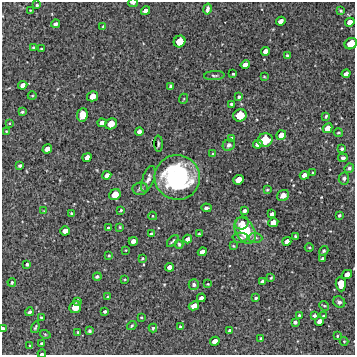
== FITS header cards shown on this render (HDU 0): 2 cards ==
NAXIS1  =                  353 /Length X axis
NAXIS2  =                  353 /Length Y axis

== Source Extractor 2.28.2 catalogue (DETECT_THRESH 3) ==
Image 353 x 353 px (HDU 0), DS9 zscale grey, 1 PNG px = 1 image px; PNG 357 x 357 px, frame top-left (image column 1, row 353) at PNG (2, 2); each listed source drawn as its Kron ellipse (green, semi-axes under 4 px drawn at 4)
Background 5890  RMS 320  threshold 961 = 3 sigma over >= 5 px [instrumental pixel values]
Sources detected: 139; all 139 listed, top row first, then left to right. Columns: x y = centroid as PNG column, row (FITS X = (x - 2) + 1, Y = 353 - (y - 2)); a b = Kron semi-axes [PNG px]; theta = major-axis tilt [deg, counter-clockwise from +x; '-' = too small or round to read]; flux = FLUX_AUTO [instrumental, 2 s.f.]
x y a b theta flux
133 3 5 3 - 6.0e+04
37 5 3 3 - 2.7e+04
207 9 5 3 - 6.9e+04
30 10 3 2 - 1.4e+04
146 11 5 4 - 1.1e+05
340 11 3 3 - 2.5e+04
281 21 5 4 - 1.1e+05
350 22 5 4 - 1.5e+05
56 24 4 3 - 7.4e+04
103 26 4 3 - 1.8e+04
179 41 6 5 - 2.9e+05
351 44 6 5 - 3.0e+05
33 47 3 2 - 1.7e+04
41 48 3 2 - 1.9e+04
266 51 5 4 - 1.1e+05
287 55 3 3 - 3.0e+04
245 65 5 4 - 1.2e+05
233 74 3 3 - 3.0e+04
346 74 4 4 - 9.6e+04
214 76 10 4 3 4.4e+04
264 77 3 2 - 1.7e+04
23 85 4 4 - 1.1e+05
171 87 4 3 - 4.2e+04
32 96 4 3 - 1.8e+04
93 96 5 5 - 2.1e+05
239 97 3 3 - 3.4e+04
183 99 5 3 - 1.9e+04
231 104 3 3 - 3.6e+04
22 112 3 3 - 3.2e+04
82 115 7 5 83 2.0e+05
240 115 7 6 - 3.8e+05
326 116 4 3 - 2.4e+04
9 123 3 3 - 1.9e+04
102 123 4 4 - 1.0e+05
111 124 6 5 - 2.7e+05
327 128 5 4 - 1.6e+05
6 131 3 2 - 1.4e+04
139 132 4 4 - 8.7e+04
338 133 4 2 - 2.4e+04
281 135 5 4 - 1.6e+05
232 138 3 3 - 3.8e+04
265 140 7 6 - 4.5e+05
158 144 8 3 -88 3.2e+04
258 144 4 4 - 1.1e+05
229 145 6 5 - 6.1e+04
47 149 5 4 - 1.4e+05
342 149 4 4 - 3.9e+04
213 154 3 3 - 3.4e+04
87 157 5 4 - 1.2e+05
343 158 4 3 - 5.2e+04
20 166 4 3 - 5.4e+04
349 168 5 4 - 4.1e+04
313 173 3 2 - 2.1e+04
107 175 4 4 - 1.0e+05
304 175 4 4 - 1.0e+05
177 177 22 22 - 3.0e+06
344 178 6 5 - 5.1e+04
148 179 13 5 70 9.8e+04
238 180 5 4 - 2.0e+05
140 189 7 6 - 5.1e+04
267 190 4 4 - 2.3e+04
115 194 6 5 - 2.5e+05
283 195 6 5 - 1.0e+05
206 208 5 3 - 6.4e+04
121 210 3 3 - 2.4e+04
44 211 4 4 - 1.6e+04
244 211 4 3 - 6.0e+04
72 213 3 2 - 2.5e+04
272 214 4 4 - 7.8e+04
339 215 3 3 - 3.8e+04
153 216 4 4 - 1.8e+04
273 222 5 4 - 1.6e+05
242 223 7 6 - 1.5e+05
120 227 4 3 - 2.2e+04
108 228 3 3 - 3.0e+04
65 231 5 4 - 1.5e+05
245 231 14 9 -60 8.3e+05
151 233 3 2 - 2.4e+04
199 234 3 3 - 2.5e+04
296 236 3 3 - 2.9e+04
240 238 7 5 -1 6.6e+04
255 238 7 5 -3 4.7e+04
188 239 4 4 - 8.8e+04
133 241 4 4 - 1.1e+05
173 241 7 3 45 3.4e+04
287 241 4 4 - 1.0e+05
179 244 4 3 - 3.2e+04
233 246 3 3 - 2.2e+04
309 247 4 3 - 1.9e+04
126 250 3 2 - 1.5e+04
324 251 5 3 - 2.7e+04
202 252 4 4 - 1.2e+05
109 256 3 3 - 2.3e+04
142 258 3 2 - 2.0e+04
322 259 4 3 - 4.3e+04
27 264 3 3 - 4.0e+04
169 267 5 4 - 1.1e+05
347 274 5 4 - 1.5e+05
97 277 4 3 - 3.2e+04
271 278 3 3 - 2.2e+04
125 279 3 3 - 1.7e+04
263 281 4 3 - 6.6e+04
12 282 4 3 - 2.9e+04
208 284 2 2 - 1.6e+04
341 284 7 5 -85 3.1e+05
194 285 5 5 - 5.2e+04
107 297 3 2 - 1.9e+04
201 298 4 4 - 8.6e+04
256 298 3 3 - 3.3e+04
78 301 4 3 - 3.0e+04
339 302 6 5 - 6.2e+04
194 306 5 4 - 1.6e+05
324 306 5 4 - 2.4e+04
75 307 6 5 - 2.9e+05
105 311 3 3 - 4.2e+04
30 312 4 3 - 5.5e+04
299 315 3 3 - 3.6e+04
314 316 4 3 - 5.3e+04
324 316 3 3 - 3.2e+04
41 317 3 3 - 2.8e+04
141 317 3 2 - 1.8e+04
320 321 5 4 - 1.1e+05
295 322 4 3 - 5.1e+04
132 326 5 3 - 2.3e+04
180 326 4 3 - 2.3e+04
35 327 6 3 71 2.9e+04
153 328 4 4 - 4.0e+04
3 329 4 3 - 6.7e+04
89 331 3 3 - 4.0e+04
229 331 3 3 - 3.3e+04
78 332 3 3 - 2.6e+04
45 334 5 3 - 2.1e+04
337 336 3 2 - 2.1e+04
261 338 3 3 - 2.2e+04
215 341 5 4 - 1.2e+05
344 341 4 4 - 2.2e+04
42 343 3 3 - 2.8e+04
30 346 3 2 - 2.0e+04
42 354 4 2 - 3.5e+04
At the frame edge (FLAGS 8, measured only in part): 4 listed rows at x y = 133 3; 351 44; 3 329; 42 354